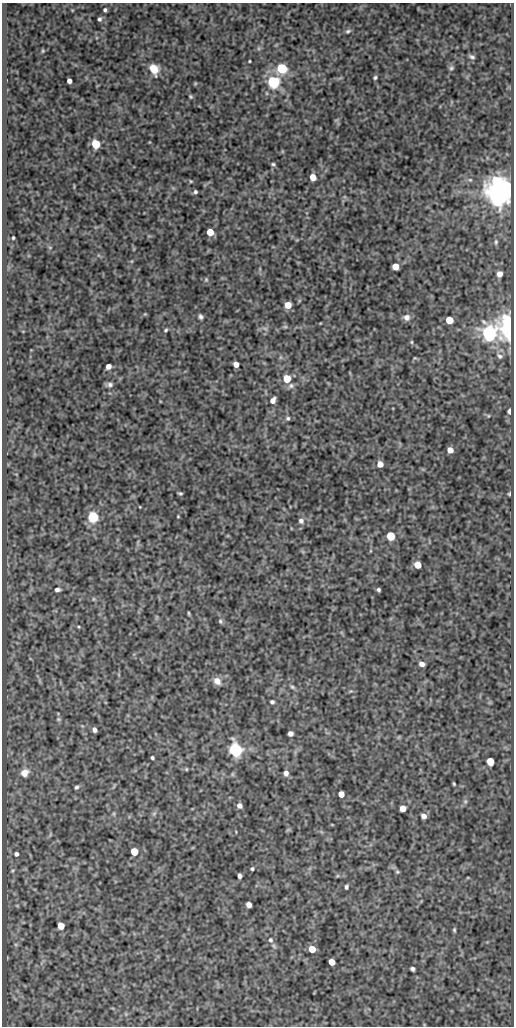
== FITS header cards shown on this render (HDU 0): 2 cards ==
NAXIS1  =                  512
NAXIS2  =                 1024

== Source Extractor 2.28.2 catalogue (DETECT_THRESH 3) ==
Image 512 x 1024 px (HDU 0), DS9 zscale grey, 1 PNG px = 1 image px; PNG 516 x 1028 px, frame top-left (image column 1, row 1024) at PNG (2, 3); no overlay
Background 89.2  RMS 0.51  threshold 1.54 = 3 sigma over >= 5 px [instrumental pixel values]
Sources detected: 103; all 103 listed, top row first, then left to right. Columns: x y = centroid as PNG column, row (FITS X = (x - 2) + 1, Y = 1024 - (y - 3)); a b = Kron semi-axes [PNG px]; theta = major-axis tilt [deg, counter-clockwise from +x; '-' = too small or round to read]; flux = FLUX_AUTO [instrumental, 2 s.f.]
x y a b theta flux
105 10 5 4 - 63
99 19 5 4 - 72
348 31 8 5 23 72
43 51 5 4 - 38
472 57 6 3 -24 75
249 61 3 2 - 32
282 68 5 5 - 3700
451 68 8 6 64 77
154 69 11 8 -65 520
375 77 5 4 - 57
69 81 4 4 - 170
273 82 6 5 - 7400
191 97 4 4 - 45
96 144 5 5 - 1700
273 164 5 3 - 53
313 177 5 5 - 540
470 180 5 5 - 58
191 181 4 4 - 35
500 191 8 7 - 75000
195 192 4 4 - 72
210 232 5 5 - 850
13 238 3 3 - 40
496 242 8 5 -89 61
50 247 5 3 - 30
395 266 5 5 - 560
500 274 5 5 - 230
206 279 6 5 - 51
288 305 5 5 - 690
145 314 4 4 - 33
201 317 5 4 - 87
406 317 8 8 - 160
449 320 5 5 - 950
285 327 6 4 0 52
265 328 9 4 -9 80
509 329 7 5 -82 35000
166 330 5 4 - 52
489 333 7 7 - 14000
412 342 6 4 -90 39
500 356 8 6 -28 97
415 358 5 3 - 31
236 364 5 4 - 240
108 366 5 4 - 230
287 379 5 5 - 1100
110 385 8 6 5 110
291 386 9 7 17 130
273 400 6 4 63 220
509 411 5 4 - 100
488 416 5 4 - 36
288 418 6 5 - 73
450 450 5 5 - 330
380 464 5 5 - 320
180 493 4 3 - 51
509 494 4 3 - 40
140 507 3 2 - 24
178 516 3 2 - 27
93 517 5 5 - 6000
301 521 7 6 - 130
390 536 5 5 - 1900
418 565 5 5 - 650
57 590 6 4 2 99
378 590 4 3 - 64
93 599 6 4 -90 41
189 613 5 2 - 38
220 621 6 5 - 60
79 627 6 3 -31 40
422 664 5 4 - 170
217 681 10 8 -49 230
292 687 7 5 -27 70
351 691 7 4 14 50
272 702 5 4 - 76
58 719 6 5 - 48
94 730 5 4 - 130
290 733 5 4 - 180
236 750 6 5 - 11000
152 758 4 3 - 66
490 761 6 5 - 710
186 769 4 4 - 35
25 773 8 7 - 310
286 773 6 5 - 180
454 784 4 3 - 41
76 787 5 4 - 71
341 794 5 5 - 390
465 801 7 6 - 81
239 805 5 4 - 160
403 808 5 5 - 360
114 814 6 4 -72 45
154 814 6 6 - 67
424 816 5 4 - 200
288 830 7 4 19 41
134 852 5 5 - 1100
16 854 5 4 - 91
252 869 4 3 - 57
397 872 7 5 -43 57
240 876 5 4 - 120
346 887 4 3 - 75
249 905 5 5 - 230
61 926 5 5 - 610
454 930 6 4 79 50
270 940 7 6 - 92
274 946 8 4 -36 59
312 949 5 5 - 660
332 962 5 5 - 480
412 969 4 4 - 87

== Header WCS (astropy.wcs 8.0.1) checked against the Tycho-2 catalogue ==
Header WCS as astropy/WCSLIB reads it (CRVAL/CRPIX/CD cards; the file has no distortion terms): RA---SIN/DEC--SIN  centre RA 03:13:44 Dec -12:48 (48.43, -12.80 deg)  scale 1 arcsec/px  FOV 8.5' x 17.1'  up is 0 deg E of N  parity normal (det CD < 0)
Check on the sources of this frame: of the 60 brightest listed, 4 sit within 2.0 arcsec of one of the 5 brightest Tycho-2 stars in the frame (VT <= 12.14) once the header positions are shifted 0.39 arcsec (0.38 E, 0.10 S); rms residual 0.80 arcsec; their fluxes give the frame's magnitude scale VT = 22.60 - 2.5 log10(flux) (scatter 0.18 mag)
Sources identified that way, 4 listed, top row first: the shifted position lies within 2.0 arcsec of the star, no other Tycho-2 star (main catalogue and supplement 1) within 4.0 arcsec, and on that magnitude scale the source's flux lands within +1.5 / -3 mag of the star's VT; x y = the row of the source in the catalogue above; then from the Tycho-2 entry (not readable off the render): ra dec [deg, ICRS J2000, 3 dp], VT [Tycho-2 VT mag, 2 dp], TYC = Tycho-2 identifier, HIP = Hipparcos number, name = IAU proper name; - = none
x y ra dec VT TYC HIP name
500 191 48.366 -12.708 10.68 5300-195-1 - -
509 329 48.363 -12.747 11.33 5300-127-1 - -
489 333 48.369 -12.748 12.14 5300-176-1 - -
236 750 48.441 -12.864 12.00 5300-130-1 - -